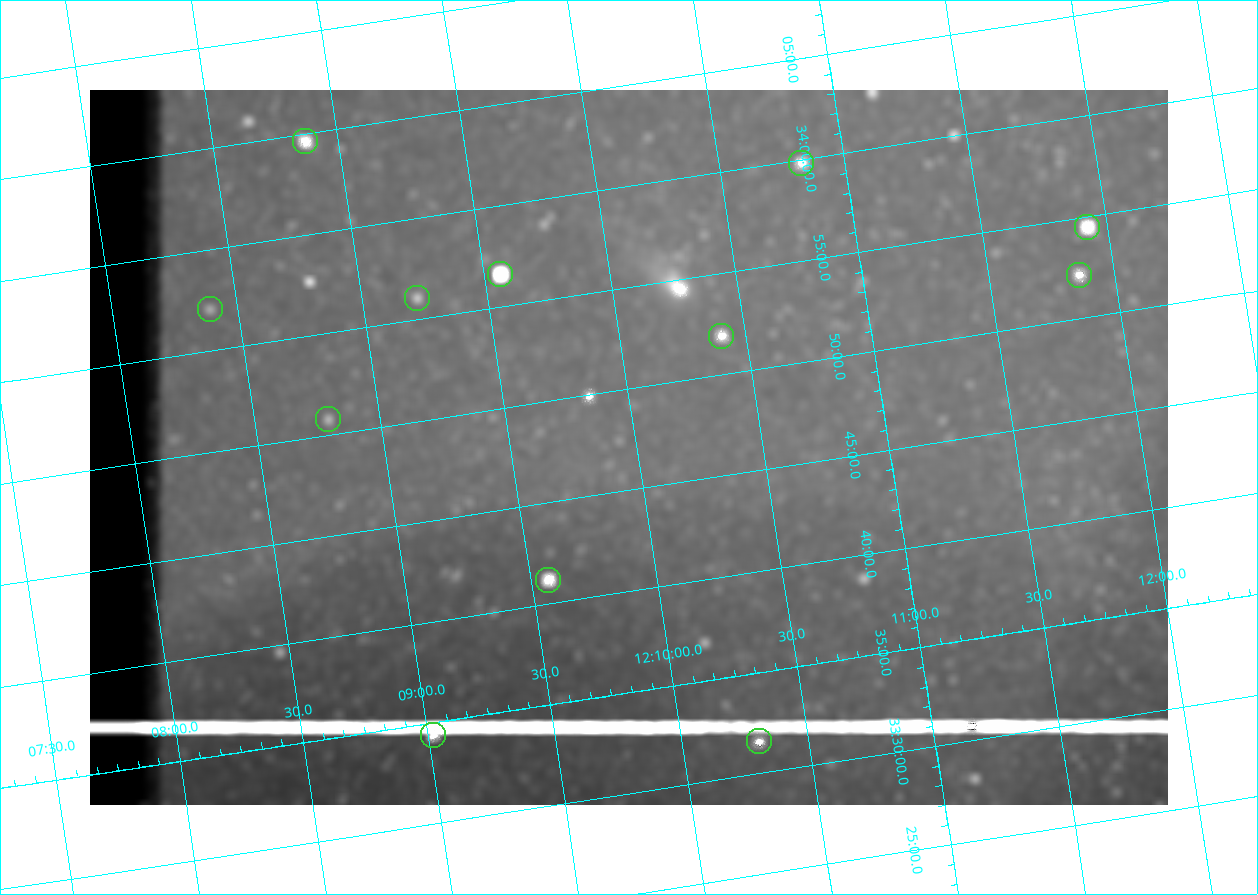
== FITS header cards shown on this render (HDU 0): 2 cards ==
NAXIS1  =                 1078
NAXIS2  =                  715

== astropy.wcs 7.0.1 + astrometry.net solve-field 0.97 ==
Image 1078 x 715 px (HDU 0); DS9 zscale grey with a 90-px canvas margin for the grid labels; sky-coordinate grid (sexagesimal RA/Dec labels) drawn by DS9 from the SOLVED WCS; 12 Tycho-2 reference stars matched to detected sources circled (green)
Header WCS: none
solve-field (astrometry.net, Tycho-2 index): SOLVED blind (the file carries no WCS)
Solved WCS: RA---TAN-SIP/DEC--TAN-SIP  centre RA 12:09:58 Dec +33:47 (182.49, +33.79 deg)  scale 3 arcsec/px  FOV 53.9' x 35.7'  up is +9 deg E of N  parity flipped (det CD > 0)
(file carries no celestial WCS; the grid is the blind solution)
Tycho-2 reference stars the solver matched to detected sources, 12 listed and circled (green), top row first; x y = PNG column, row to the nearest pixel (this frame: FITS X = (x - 90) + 1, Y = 715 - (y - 90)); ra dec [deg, ICRS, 3 dp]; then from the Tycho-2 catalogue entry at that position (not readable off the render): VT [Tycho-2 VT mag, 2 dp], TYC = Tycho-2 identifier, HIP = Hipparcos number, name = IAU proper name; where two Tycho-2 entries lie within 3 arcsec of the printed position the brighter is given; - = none
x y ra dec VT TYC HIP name
305 141 182.217 +34.078 10.97 2529-1713-1 - -
801 163 182.707 +33.997 11.63 2529-1841-1 - -
1087 227 182.981 +33.908 10.81 2529-1789-1 - -
500 274 182.392 +33.944 9.84 2529-1255-1 59276 -
1079 275 182.965 +33.869 12.02 2529-805-1 - -
417 298 182.305 +33.934 12.65 2529-1793-1 - -
210 309 182.097 +33.951 11.96 2529-1435-1 - -
721 336 182.601 +33.865 11.69 2529-1735-1 - -
328 419 182.198 +33.846 12.76 2529-1573-1 - -
548 580 182.392 +33.687 10.79 2527-1378-1 - -
433 735 182.255 +33.573 10.77 2527-1252-1 - -
759 741 182.576 +33.526 12.18 2527-1353-1 - -